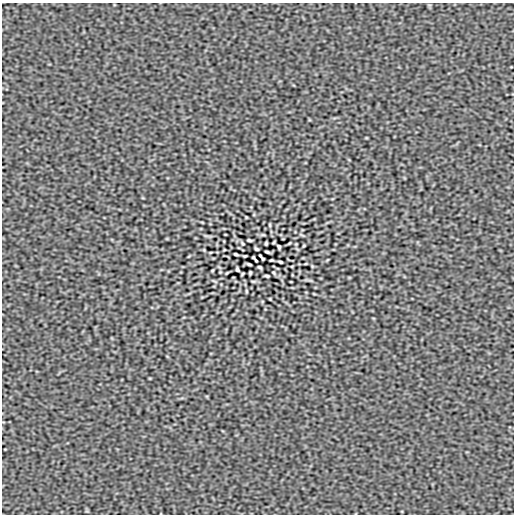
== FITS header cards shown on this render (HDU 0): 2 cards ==
NAXIS1  =                  512
NAXIS2  =                  512

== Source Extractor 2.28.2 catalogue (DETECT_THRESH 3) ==
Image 512 x 512 px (HDU 0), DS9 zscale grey, 1 PNG px = 1 image px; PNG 516 x 516 px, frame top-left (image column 1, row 512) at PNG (2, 3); no overlay
Background -8.49e-08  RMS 3.0e-05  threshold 8.99e-05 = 3 sigma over >= 5 px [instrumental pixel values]
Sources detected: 38; all 38 listed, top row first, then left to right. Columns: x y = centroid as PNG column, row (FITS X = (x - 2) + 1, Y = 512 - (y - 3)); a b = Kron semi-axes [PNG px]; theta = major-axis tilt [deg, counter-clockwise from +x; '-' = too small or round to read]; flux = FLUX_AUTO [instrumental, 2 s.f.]
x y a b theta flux
246 217 3 2 - 0.0015
202 222 4 2 - 0.0015
270 225 5 3 - 0.0019
302 235 10 3 -29 0.0032
249 240 5 2 - 0.003
274 242 4 2 - 0.002
242 243 5 2 - 0.0023
266 243 3 3 - 0.0024
289 243 6 2 45 0.0016
296 244 2 2 - 0.0012
304 245 3 2 - 0.0017
279 247 4 3 - 0.0032
256 249 4 3 - 0.003
204 250 5 3 - 0.0016
211 252 3 2 - 0.0014
267 252 5 2 - 0.0029
236 254 4 2 - 0.003
245 256 3 2 - 0.0019
253 257 3 3 - 0.0022
263 259 3 3 - 0.0024
256 260 4 2 - 0.0013
271 260 3 2 - 0.0019
280 262 4 2 - 0.003
249 264 5 2 - 0.0029
305 264 3 2 - 0.0014
292 266 3 2 - 0.0012
312 266 5 3 - 0.0016
260 267 4 3 - 0.003
237 269 4 3 - 0.0032
212 271 3 2 - 0.0017
227 273 6 2 45 0.0016
250 273 3 3 - 0.0024
274 273 5 2 - 0.0023
267 276 5 2 - 0.003
214 281 10 3 -29 0.0032
246 291 5 3 - 0.0019
314 294 4 2 - 0.0015
270 299 3 2 - 0.0015